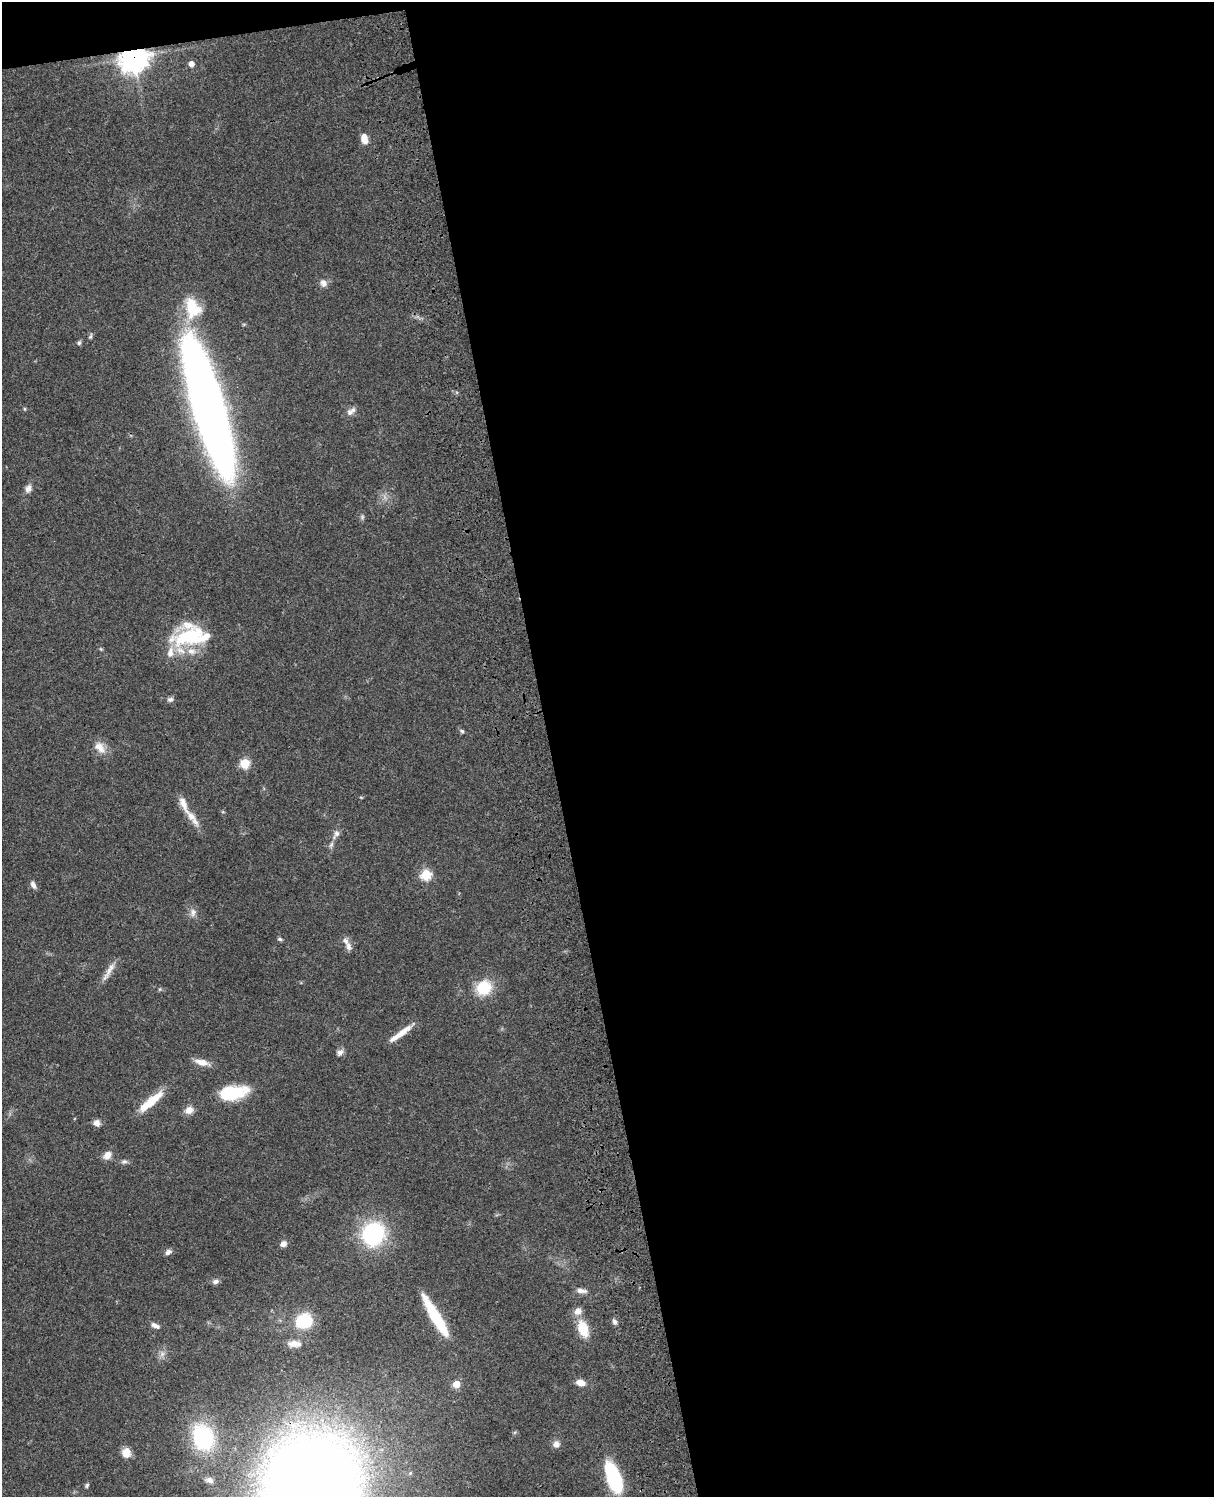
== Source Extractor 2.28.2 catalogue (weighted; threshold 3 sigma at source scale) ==
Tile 4 of 4 x 3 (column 4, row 1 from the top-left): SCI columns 3756-4967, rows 3269-4763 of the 5086 x 4928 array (HDU 1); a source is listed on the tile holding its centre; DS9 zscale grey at full resolution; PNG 1216 x 1499 px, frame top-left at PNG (2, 2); no overlay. Shown black and unused: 56% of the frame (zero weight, under 3 of 4 exposures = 6% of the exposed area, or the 3 px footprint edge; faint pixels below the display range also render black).
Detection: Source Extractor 2.28.2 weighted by HDU 2 'WHT'; one run over the whole footprint, this tile lists its part. Background 0.0782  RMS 0.0058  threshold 0.026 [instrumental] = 3 sigma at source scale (4.5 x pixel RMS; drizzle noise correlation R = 1.50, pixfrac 1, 0.05/0.05 arcsec/px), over >= 5 px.
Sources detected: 67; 7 inside a brighter listed object's ellipse — not listed separately; the other 60 listed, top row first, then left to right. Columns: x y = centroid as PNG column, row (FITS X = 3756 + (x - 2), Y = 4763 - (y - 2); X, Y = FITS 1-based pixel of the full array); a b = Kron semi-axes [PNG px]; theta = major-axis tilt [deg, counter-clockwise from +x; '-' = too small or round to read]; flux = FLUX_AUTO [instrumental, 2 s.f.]
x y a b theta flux
134 57 10 9 - 630
191 64 5 5 - 4.5
364 139 12 7 -77 5.5
323 283 10 9 - 3.1
193 308 27 19 -72 23
90 336 9 4 74 1.1
79 343 7 5 72 1.1
208 407 113 20 -74 780
351 411 15 7 37 2.8
28 488 11 8 66 2.9
362 517 7 5 -47 1.1
189 636 39 26 28 44
101 649 5 4 - 0.7
170 699 8 6 16 1.6
462 731 6 5 - 1.1
100 747 19 12 -48 6.5
245 763 5 5 - 28
361 797 5 3 - 0.49
183 804 27 8 -68 6.7
223 812 6 3 -18 0.6
336 834 15 7 60 3.6
426 875 6 5 - 39
33 885 10 6 -61 2.4
193 912 11 8 -87 3.1
280 939 6 4 -17 1
348 946 13 7 -71 2.9
108 971 32 6 59 5
484 988 20 17 38 18
160 989 6 4 45 0.71
402 1033 27 7 38 7.7
340 1052 9 7 48 2.5
202 1062 19 7 -14 5.8
233 1093 32 14 9 26
151 1101 31 10 42 15
189 1110 10 8 25 4.6
97 1123 8 7 - 3
107 1155 11 9 48 4.1
124 1162 8 6 14 1.6
373 1234 29 25 60 51
283 1244 7 6 - 3
168 1252 8 6 31 2.2
215 1281 8 6 8 2
581 1290 14 6 -11 2.9
578 1311 11 9 32 4.2
435 1316 47 9 -59 31
304 1321 16 14 15 25
614 1322 8 5 -64 1.8
155 1326 12 5 -26 2.9
583 1329 17 10 -71 15
294 1344 18 8 -2 5.2
162 1354 9 6 69 2.4
581 1383 9 6 -13 5.4
456 1384 5 5 - 12
203 1437 25 19 -72 57
556 1444 9 8 - 3.2
126 1453 12 10 -84 5.3
614 1478 32 13 -69 42
209 1480 10 7 -15 2.6
87 1485 6 5 - 1
311 1487 60 50 68 1600
Overlapping masked pixels (flux is a lower limit): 3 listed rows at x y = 134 57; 208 407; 614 1478
Isophote crosses this tile's border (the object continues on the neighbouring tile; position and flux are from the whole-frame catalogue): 2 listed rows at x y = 614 1478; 311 1487